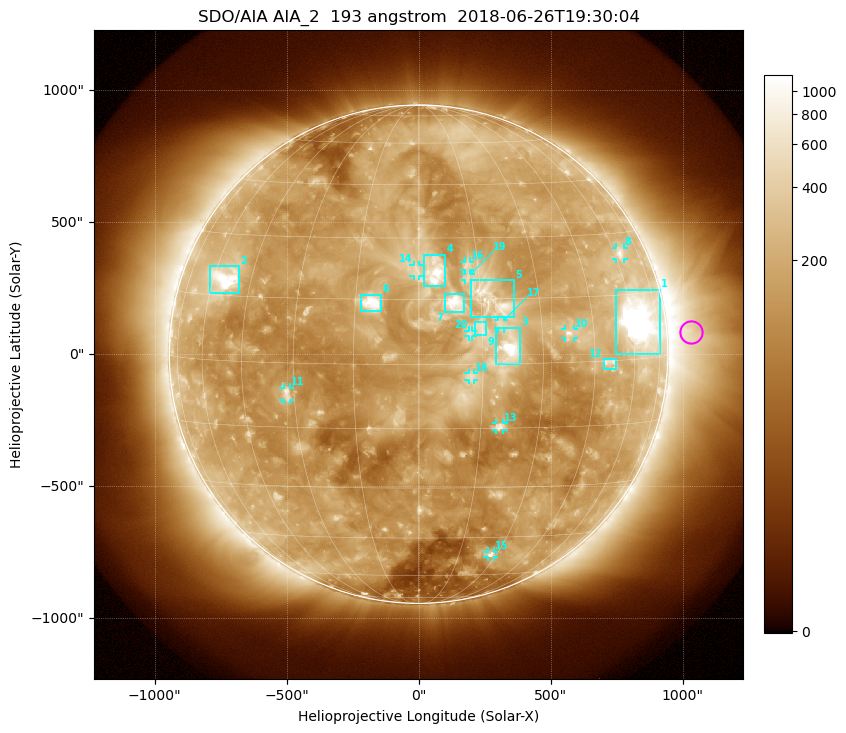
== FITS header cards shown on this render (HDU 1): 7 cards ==
TELESCOP= 'SDO/AIA'
INSTRUME= 'AIA_2'
WAVELNTH=                  193
WAVEUNIT= 'angstrom'
DATE-OBS= '2018-06-26T19:30:04.84'
CTYPE1  = 'HPLN-TAN'
CTYPE2  = 'HPLT-TAN'

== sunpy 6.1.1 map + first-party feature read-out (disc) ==
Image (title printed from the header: SDO/AIA AIA_2  193 angstrom  2018-06-26T19:30:04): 1024 x 1024 px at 2.4 arcsec/px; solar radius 944 arcsec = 393 px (full disc in frame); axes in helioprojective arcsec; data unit not stated in the header (colour bar unlabelled)
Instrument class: DISC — disc imager (sunpy class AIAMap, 193 A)
Bright regions (active regions / flare kernels): reference = the median radial profile (limb darkening/brightening removed); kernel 9 px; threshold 5 sigma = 297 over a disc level ~146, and >= 1.15x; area >= 12 px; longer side >= 9 px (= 22 arcsec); searched inside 0.97 R_sun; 20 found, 20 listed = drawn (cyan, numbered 1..; 11 of them under ~33 arcsec drawn as corner ticks so the feature stays visible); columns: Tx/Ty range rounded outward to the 5 arcsec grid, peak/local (2 s.f.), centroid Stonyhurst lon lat
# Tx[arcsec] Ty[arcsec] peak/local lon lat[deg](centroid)
1 745..915 0..245 24 +64 +9
2 -795..-680 230..335 9.6 -55 +19
3 295..385 -35..100 14 +22 +4
4 20..100 260..380 7.3 +4 +22
5 195..365 140..280 5.9 +18 +15
6 -220..-140 160..225 7.3 -11 +14
7 95..170 160..230 5.7 +9 +14
8 745..780 360..405 4.3 +63 +25
9 210..260 70..125 2.7 +15 +8
10 555..590 60..95 6.1 +37 +7
11 -510..-485 -175..-125 5.5 -32 -7
12 700..750 -60..-20 3.9 +50 +0
13 295..325 -285..-260 4.8 +20 -15
14 -20..5 295..340 3.1 +0 +22
15 260..285 -770..-745 4.1 +27 -51
16 175..195 320..350 3.8 +12 +23
17 300..325 95..130 3.1 +20 +9
18 190..210 -95..-70 2.7 +12 -3
19 175..200 280..305 3.1 +12 +20
20 190..205 65..90 2.5 +12 +7
Off-limb structures (1.02-1.3 R_sun): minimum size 162 px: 3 found; the strongest spans PA ~230..300 deg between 1.02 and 1.3 R_sun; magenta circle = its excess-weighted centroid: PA ~275 deg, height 1.1 R_sun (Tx ~1035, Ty ~85 arcsec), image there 3.9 x the reference